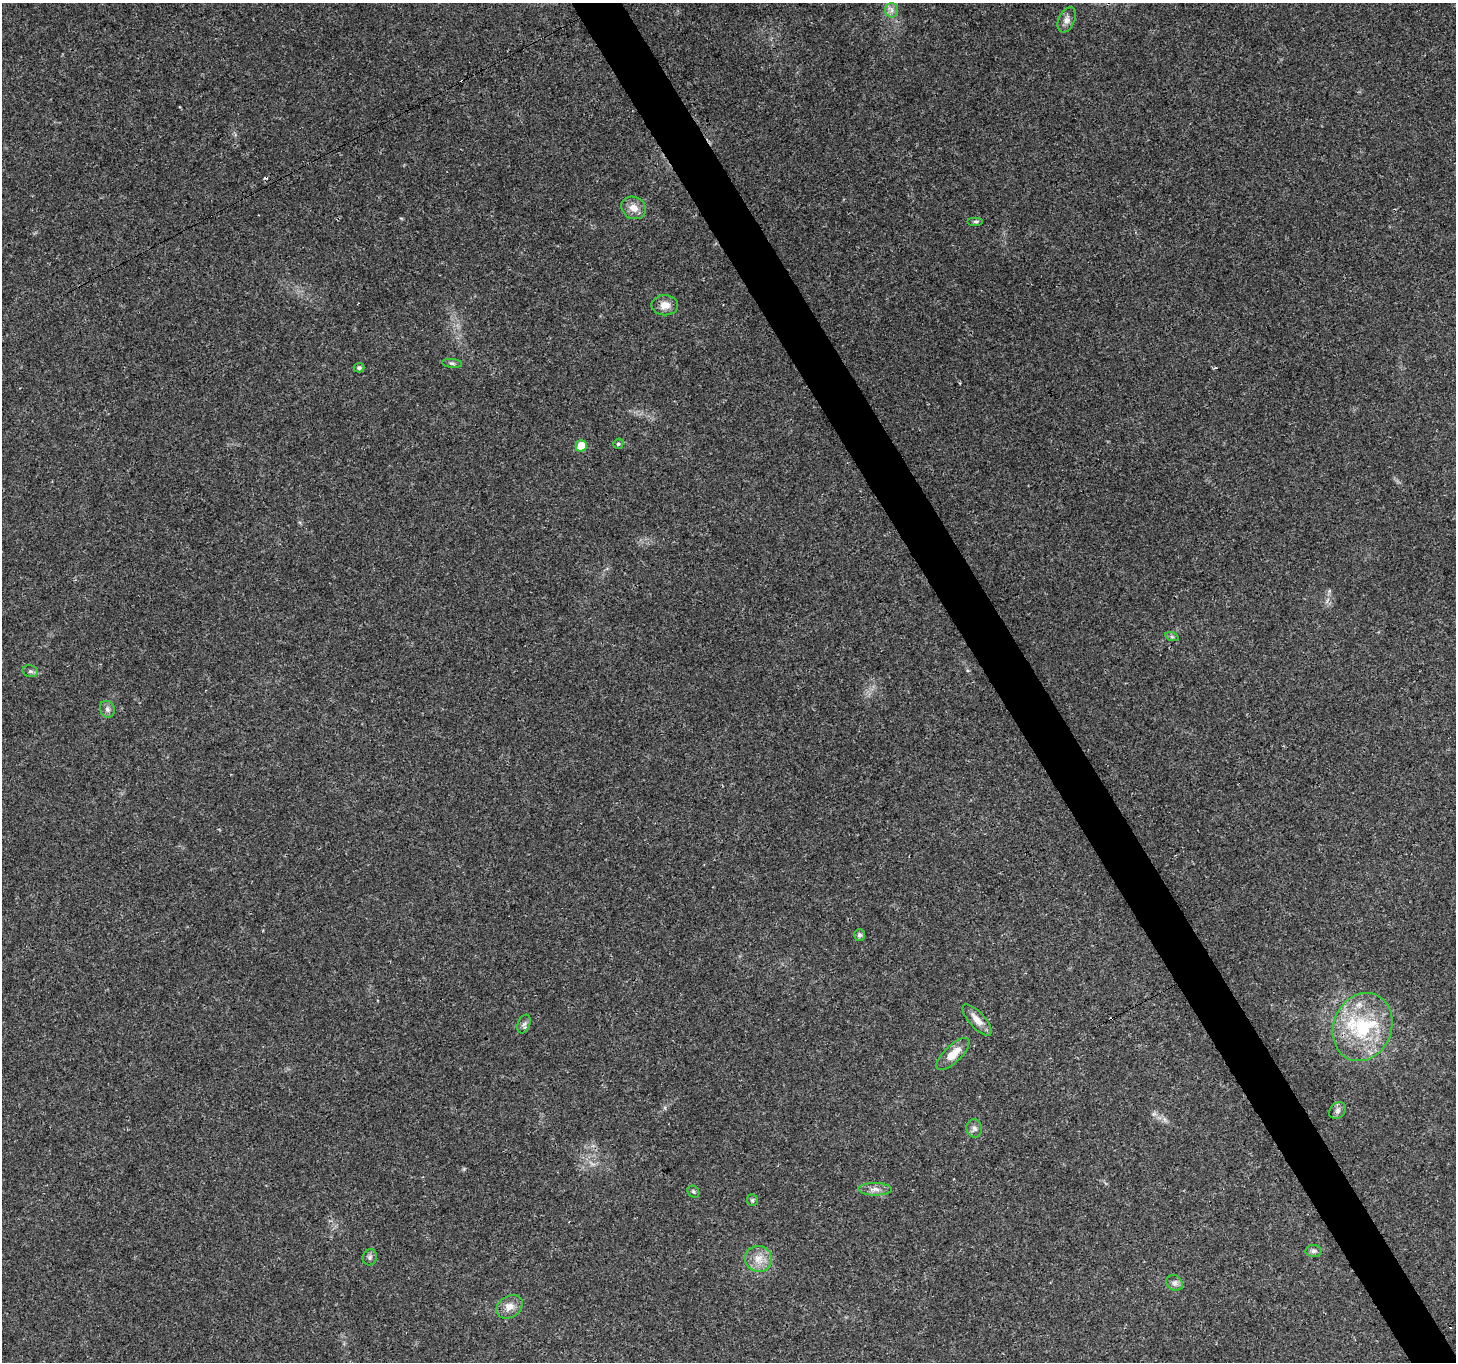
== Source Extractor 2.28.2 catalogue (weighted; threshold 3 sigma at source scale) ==
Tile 6 of 4 x 4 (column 2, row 2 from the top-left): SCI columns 1459-2912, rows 2889-4248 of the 5821 x 5717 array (HDU 1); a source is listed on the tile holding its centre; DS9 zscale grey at full resolution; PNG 1458 x 1364 px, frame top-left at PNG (2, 3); each listed source drawn as its Kron ellipse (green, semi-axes under 4 px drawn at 4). Shown black and unused: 3% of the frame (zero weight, under 3 of 4 exposures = <1% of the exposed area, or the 3 px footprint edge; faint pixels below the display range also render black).
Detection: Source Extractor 2.28.2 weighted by HDU 2 'WHT'; one run over the whole footprint, this tile lists its part. Background 0.0567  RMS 0.0027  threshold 0.012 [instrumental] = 3 sigma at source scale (4.5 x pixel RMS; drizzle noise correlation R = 1.50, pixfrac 1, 0.0396/0.0396 arcsec/px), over >= 5 px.
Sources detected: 30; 3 cosmic-ray / hot-pixel residue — neither listed nor drawn; the other 27 listed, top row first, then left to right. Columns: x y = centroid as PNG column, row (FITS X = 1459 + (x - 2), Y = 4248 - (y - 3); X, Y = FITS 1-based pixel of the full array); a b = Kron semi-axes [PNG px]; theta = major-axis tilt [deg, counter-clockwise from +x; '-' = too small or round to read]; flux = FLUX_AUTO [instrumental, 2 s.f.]
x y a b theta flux
892 10 7 6 - 1
1067 20 13 8 66 1.5
634 208 13 11 -27 2.6
975 221 8 4 0 0.45
665 305 13 10 0 2.4
452 363 10 4 -6 0.57
359 368 5 4 - 0.67
618 444 5 5 - 0.55
581 446 5 5 - 6.1
1172 637 7 4 -18 0.45
30 671 8 6 -14 0.68
107 709 9 7 -65 0.97
859 935 6 5 - 0.76
977 1020 20 8 -48 2.6
524 1024 10 6 68 0.9
1363 1027 35 29 68 21
953 1054 21 8 44 4.1
1337 1111 9 7 47 1
974 1128 9 7 -79 1
875 1189 17 6 -1 1.7
693 1192 6 5 - 0.46
752 1200 6 5 - 0.43
1313 1251 8 6 2 0.77
370 1257 8 7 - 0.68
758 1259 13 13 - 3.3
1175 1283 9 7 -37 1
510 1307 14 10 36 2.5